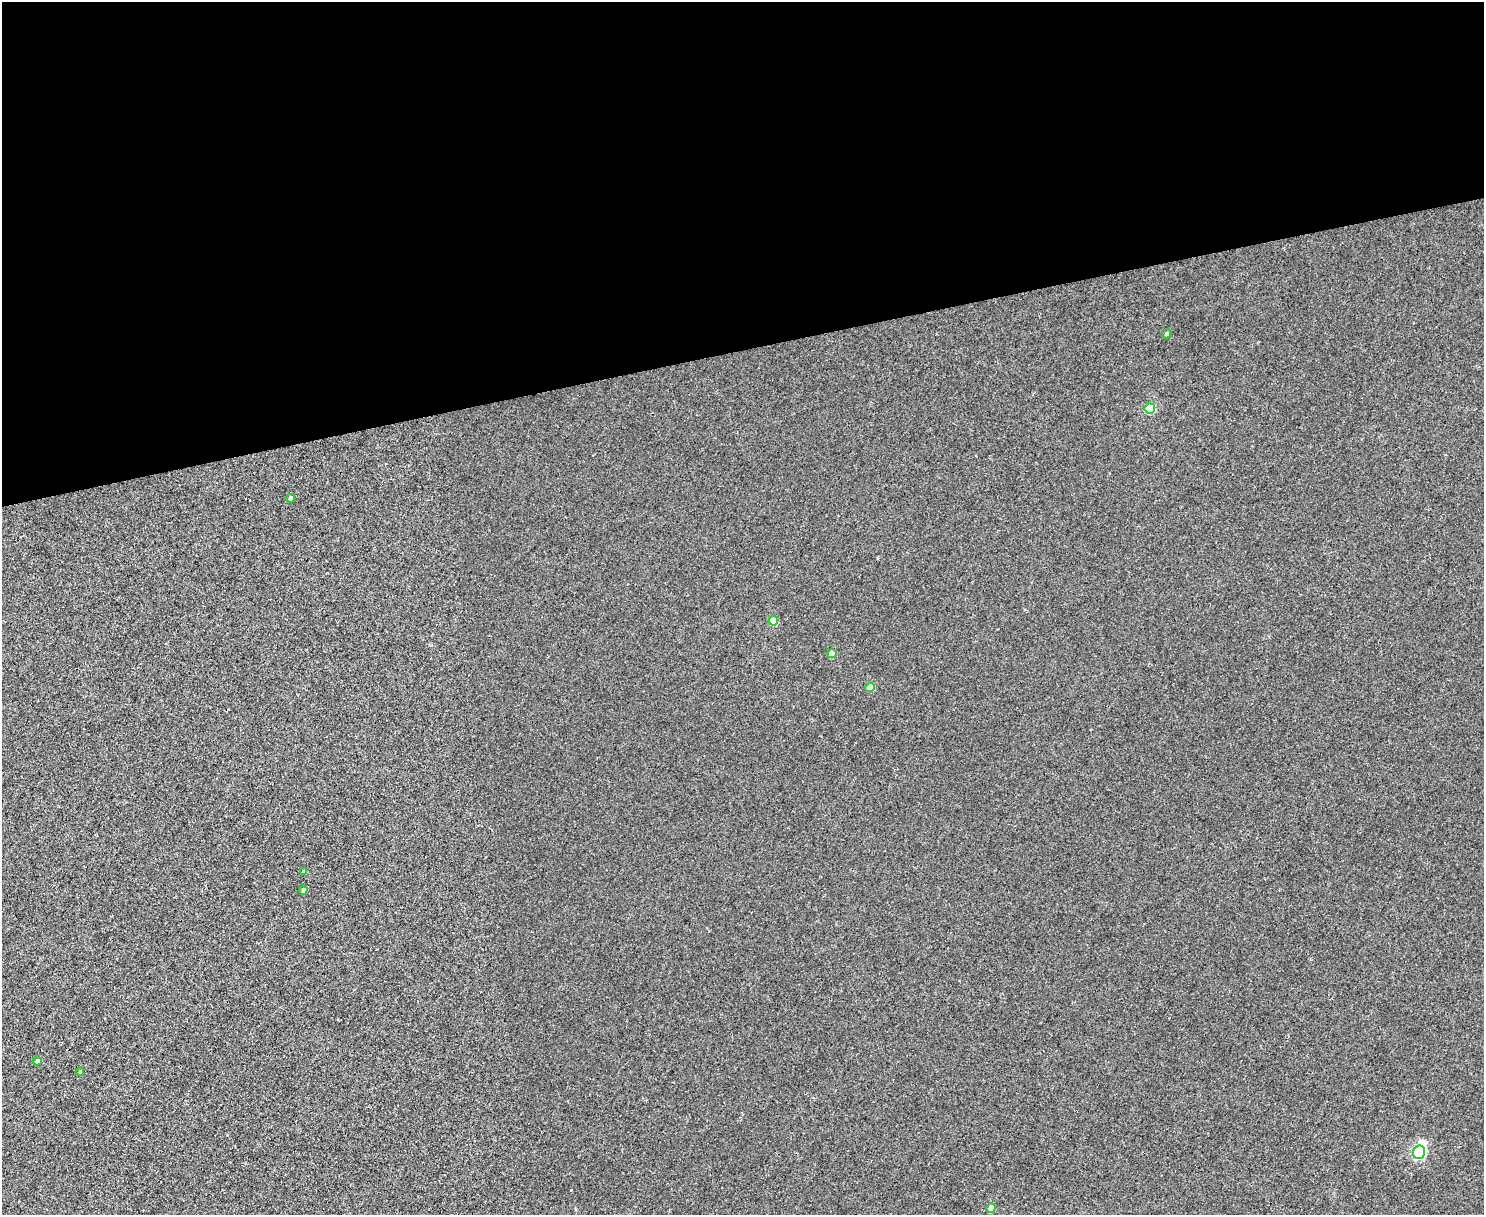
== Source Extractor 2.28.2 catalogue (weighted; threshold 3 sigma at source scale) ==
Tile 2 of 3 x 4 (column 2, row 1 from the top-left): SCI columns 1732-3213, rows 3640-4852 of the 4834 x 4854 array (HDU 1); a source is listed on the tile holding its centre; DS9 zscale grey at full resolution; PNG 1486 x 1217 px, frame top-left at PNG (2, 2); each listed source drawn as its Kron ellipse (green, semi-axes under 4 px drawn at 4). Shown black and unused: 29% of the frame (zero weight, under 2 of 3 exposures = <1% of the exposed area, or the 3 px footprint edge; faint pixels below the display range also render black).
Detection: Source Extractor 2.28.2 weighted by HDU 2 'WHT'; one run over the whole footprint, this tile lists its part. Background 0.0018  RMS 0.005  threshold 0.0225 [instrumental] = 3 sigma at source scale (4.5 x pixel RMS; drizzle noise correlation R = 1.50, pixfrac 1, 0.05/0.05 arcsec/px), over >= 5 px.
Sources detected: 12; all 12 listed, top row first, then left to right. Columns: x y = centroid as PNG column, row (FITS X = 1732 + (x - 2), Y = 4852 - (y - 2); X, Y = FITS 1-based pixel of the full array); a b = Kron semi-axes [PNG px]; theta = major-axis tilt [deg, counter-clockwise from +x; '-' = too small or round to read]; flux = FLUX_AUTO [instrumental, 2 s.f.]
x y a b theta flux
1167 334 5 4 - 1
1150 408 5 5 - 19
291 498 4 4 - 2.6
773 621 5 4 - 8.1
832 654 4 4 - 5.2
870 687 5 4 - 6.2
304 872 4 4 - 2.1
303 890 4 4 - 1.4
37 1061 4 4 - 1.2
80 1072 4 3 - 0.51
1419 1152 7 6 - 80
991 1208 5 4 - 5.7